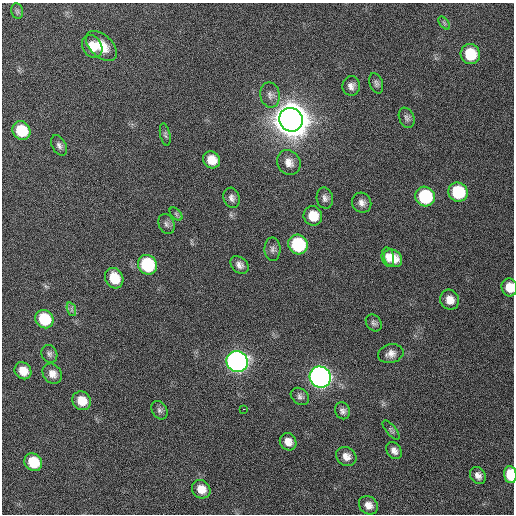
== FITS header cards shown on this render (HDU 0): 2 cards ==
NAXIS1  =                  512 / Axis length
NAXIS2  =                  512 / Axis length

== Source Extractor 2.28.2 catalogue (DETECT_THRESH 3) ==
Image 512 x 512 px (HDU 0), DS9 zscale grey, 1 PNG px = 1 image px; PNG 516 x 516 px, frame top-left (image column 1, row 512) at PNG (2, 3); each listed source drawn as its Kron ellipse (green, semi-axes under 4 px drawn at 4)
Background 133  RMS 12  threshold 35.1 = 3 sigma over >= 5 px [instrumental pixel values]
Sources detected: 55; all 55 listed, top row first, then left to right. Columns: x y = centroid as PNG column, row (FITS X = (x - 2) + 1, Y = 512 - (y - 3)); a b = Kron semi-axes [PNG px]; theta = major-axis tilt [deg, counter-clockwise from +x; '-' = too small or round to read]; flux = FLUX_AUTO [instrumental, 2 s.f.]
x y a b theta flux
17 11 8 6 -78 1.6e+03
444 23 7 4 -53 1.3e+03
92 46 12 9 -58 1.1e+04
101 46 18 11 -43 1.5e+04
470 54 10 9 - 2.8e+04
376 83 10 6 -71 2.5e+03
351 86 10 9 - 4.2e+03
270 95 13 10 -79 4.9e+03
407 118 10 7 -67 2.8e+03
291 120 12 11 - 3.2e+06
21 131 9 8 - 2.9e+04
165 135 11 5 -78 2.1e+03
59 145 11 7 -63 3.1e+03
212 160 9 8 - 1.0e+04
289 162 13 11 -56 7.1e+03
458 192 10 9 - 4.0e+04
425 197 10 9 - 5.6e+04
232 198 10 8 -75 3.5e+03
325 198 10 8 -79 3.5e+03
362 203 10 9 - 4.6e+03
176 214 8 4 -46 1.6e+03
313 216 10 9 - 1.4e+04
166 224 10 7 -66 2.8e+03
298 244 10 9 - 6.1e+04
273 249 12 8 -89 3.3e+03
388 257 10 6 -78 4.9e+03
393 258 10 8 -41 1.0e+04
147 265 10 9 - 6.2e+04
239 265 10 7 -41 4.1e+03
114 278 10 8 -63 1.9e+04
509 287 9 7 -76 1.1e+04
450 300 10 9 - 7.4e+03
71 309 7 4 -71 1.7e+03
44 319 9 8 - 3.3e+04
374 323 9 7 -51 2.4e+03
49 354 9 7 -62 2.6e+03
391 354 13 9 13 5.5e+03
237 361 11 10 - 4.8e+05
23 371 9 8 - 1.1e+04
52 374 11 9 -52 6.6e+03
320 377 11 10 - 5.6e+05
300 396 10 7 -39 2.9e+03
82 401 10 9 - 1.3e+04
244 409 3 2 - 3.2e+03
159 410 10 7 -59 2.6e+03
343 411 9 7 -62 3.0e+03
391 430 12 5 -50 1.8e+03
288 442 9 8 - 6.6e+03
394 451 9 7 -55 4.3e+03
346 456 10 9 - 6.1e+03
33 462 9 8 - 2.5e+04
478 475 9 7 -53 4.3e+03
510 475 8 6 -82 2.5e+04
201 489 10 8 -43 1.1e+04
368 505 10 8 -40 6.1e+03
At the frame edge (FLAGS 8, measured only in part): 2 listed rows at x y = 509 287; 510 475